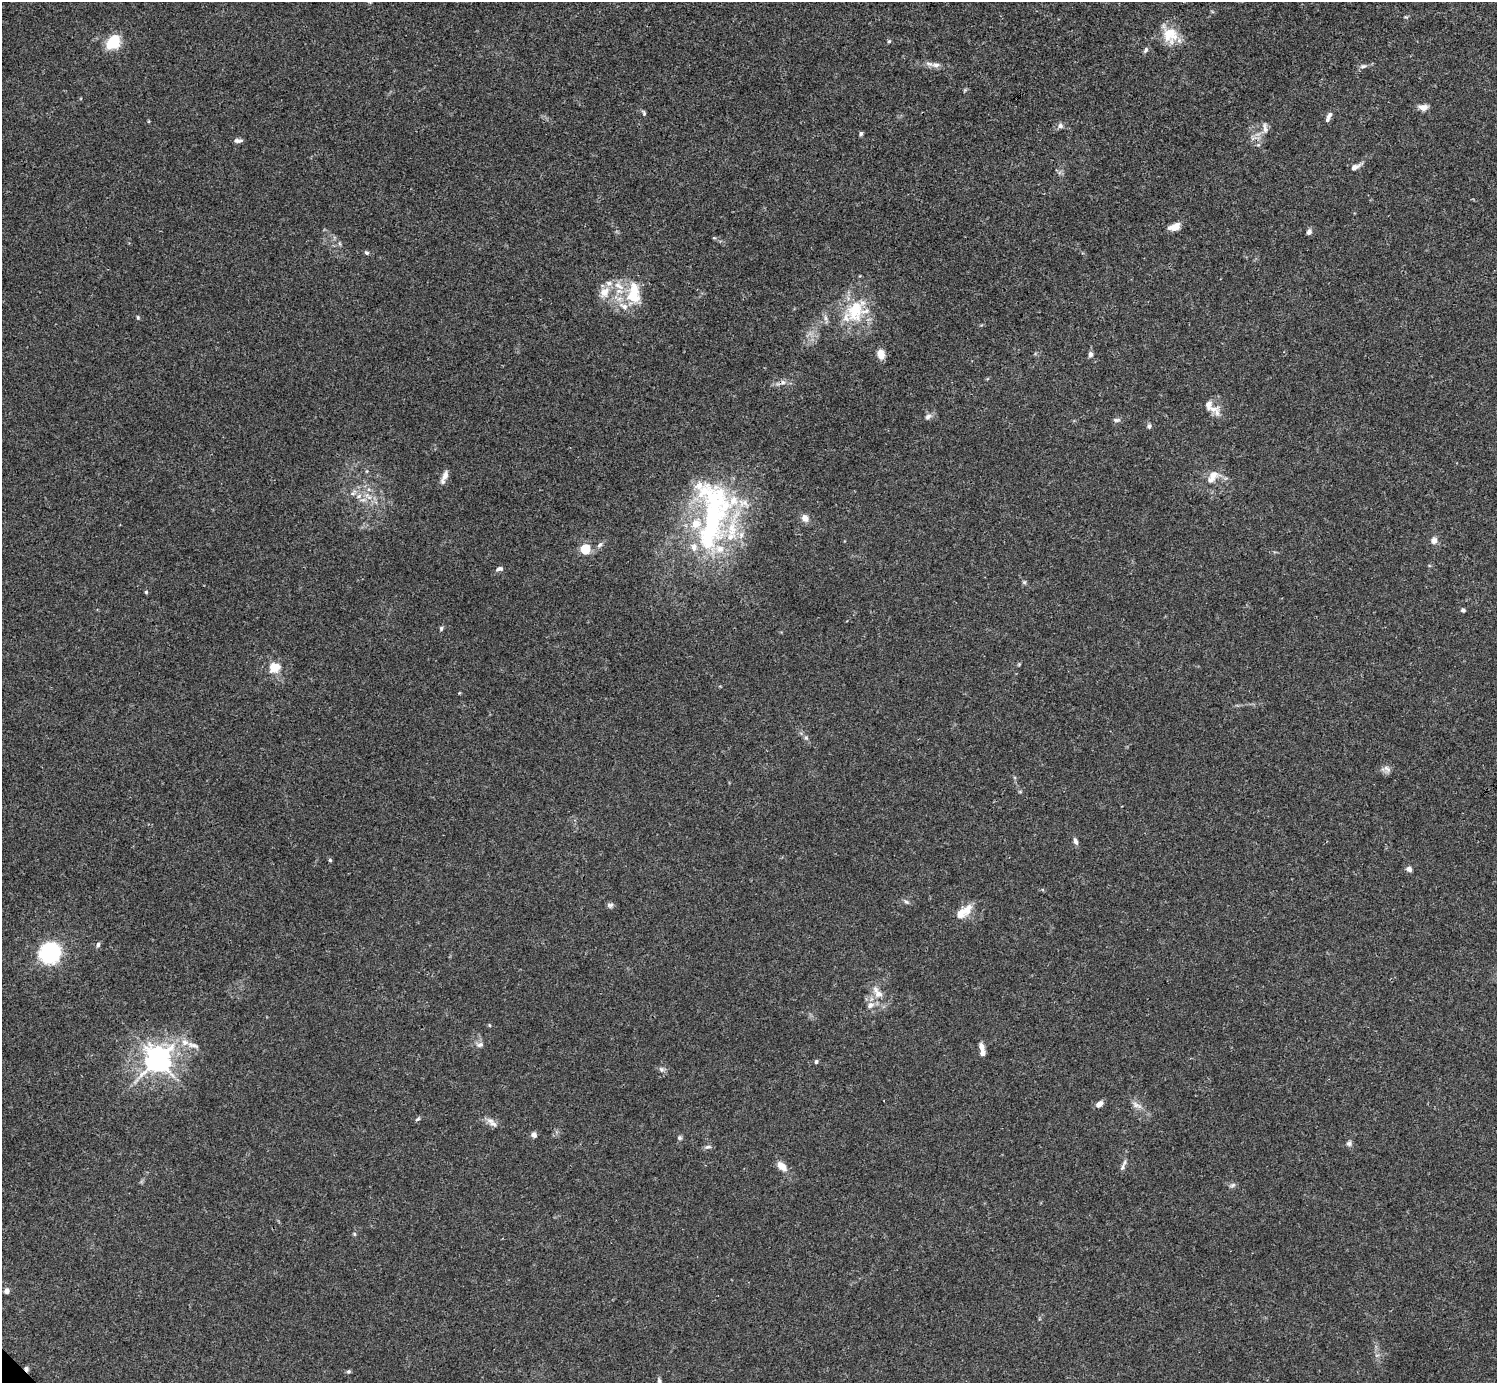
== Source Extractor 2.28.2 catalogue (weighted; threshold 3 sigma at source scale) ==
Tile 10 of 4 x 4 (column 2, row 3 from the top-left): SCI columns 1496-2990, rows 1539-2919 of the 5982 x 5981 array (HDU 1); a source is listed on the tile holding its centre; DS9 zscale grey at full resolution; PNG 1499 x 1385 px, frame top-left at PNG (2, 2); no overlay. Shown black and unused: <1% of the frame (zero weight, under 3 of 4 exposures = <1% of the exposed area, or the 3 px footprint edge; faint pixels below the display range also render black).
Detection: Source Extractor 2.28.2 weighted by HDU 2 'WHT'; one run over the whole footprint, this tile lists its part. Background 0.0165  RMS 0.0022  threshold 0.00978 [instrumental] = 3 sigma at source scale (4.5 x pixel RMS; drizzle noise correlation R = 1.50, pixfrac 1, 0.05/0.05 arcsec/px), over >= 5 px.
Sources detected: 97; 15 inside a brighter listed object's ellipse — not listed separately; the other 82 listed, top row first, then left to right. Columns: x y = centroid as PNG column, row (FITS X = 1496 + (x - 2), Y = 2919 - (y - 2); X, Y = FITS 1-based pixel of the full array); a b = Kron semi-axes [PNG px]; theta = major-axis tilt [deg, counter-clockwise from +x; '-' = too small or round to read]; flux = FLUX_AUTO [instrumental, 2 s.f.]
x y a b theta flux
1406 17 6 3 -17 0.25
1170 35 22 20 -60 5
889 41 5 5 - 0.31
114 42 12 8 58 10
1146 50 8 5 59 0.52
936 65 13 7 -1 1.1
1363 66 10 6 22 0.64
1423 107 11 7 -2 1.5
644 113 8 4 -67 0.38
1329 116 8 6 55 0.75
1060 126 7 7 - 0.74
1265 128 17 5 -85 0.98
861 134 6 4 87 0.39
238 140 10 4 2 0.76
1355 167 13 6 27 1.2
1174 227 14 8 18 1.9
1309 232 7 6 - 0.73
367 253 6 5 - 0.38
604 292 15 12 56 2.7
633 293 29 16 89 7.4
855 311 37 24 69 11
138 317 5 4 - 0.27
825 318 9 4 -82 0.65
881 354 10 7 -76 2.2
1090 354 7 6 - 0.61
783 382 8 6 1 0.79
1214 409 21 12 -38 2.3
928 416 9 6 33 0.79
1116 420 10 5 0 0.54
1149 426 6 5 - 0.56
445 475 13 6 64 1.4
1213 476 20 11 53 2.9
353 493 12 5 39 0.89
359 496 8 4 45 0.63
368 496 16 5 -45 1.6
713 515 97 41 85 53
805 518 11 9 -51 1.4
1434 540 9 8 - 1
600 545 10 6 51 0.69
585 549 5 5 - 15
499 569 9 5 13 0.59
1024 582 6 6 - 0.35
146 592 4 4 - 0.26
1463 610 5 4 - 0.47
441 628 6 5 - 0.35
1019 664 5 5 - 0.24
275 668 17 15 24 3.2
806 738 6 5 - 0.41
1387 769 12 6 -39 0.9
1075 841 8 5 -74 0.74
330 860 5 4 - 0.27
1409 869 7 6 - 0.8
906 902 7 5 -21 0.46
610 905 8 6 -14 0.59
968 909 15 9 66 2.5
98 945 7 5 78 0.51
50 952 21 19 49 18
878 993 19 10 -57 2.7
870 1005 10 7 30 1.2
489 1025 4 4 - 0.22
193 1045 20 7 -17 1.6
480 1045 10 6 8 0.81
981 1046 9 6 -66 1.1
157 1060 8 8 - 260
816 1062 5 5 - 0.43
661 1069 8 6 -73 0.61
1099 1104 8 5 42 1.3
1137 1105 17 6 -25 1.2
418 1119 7 4 28 0.36
493 1124 14 7 -28 1.2
534 1135 6 6 - 0.78
679 1138 7 6 - 0.42
1349 1144 7 7 - 0.61
708 1147 10 5 15 0.55
782 1166 13 8 -45 2.1
1122 1167 11 5 72 0.72
1233 1185 9 5 27 0.53
354 1234 6 4 -89 0.29
7 1291 5 5 - 0.97
26 1369 7 5 -65 0.5
348 1371 6 5 - 0.35
659 1381 7 5 -73 0.48
Overlapping masked pixels (flux is a lower limit): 1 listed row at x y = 26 1369